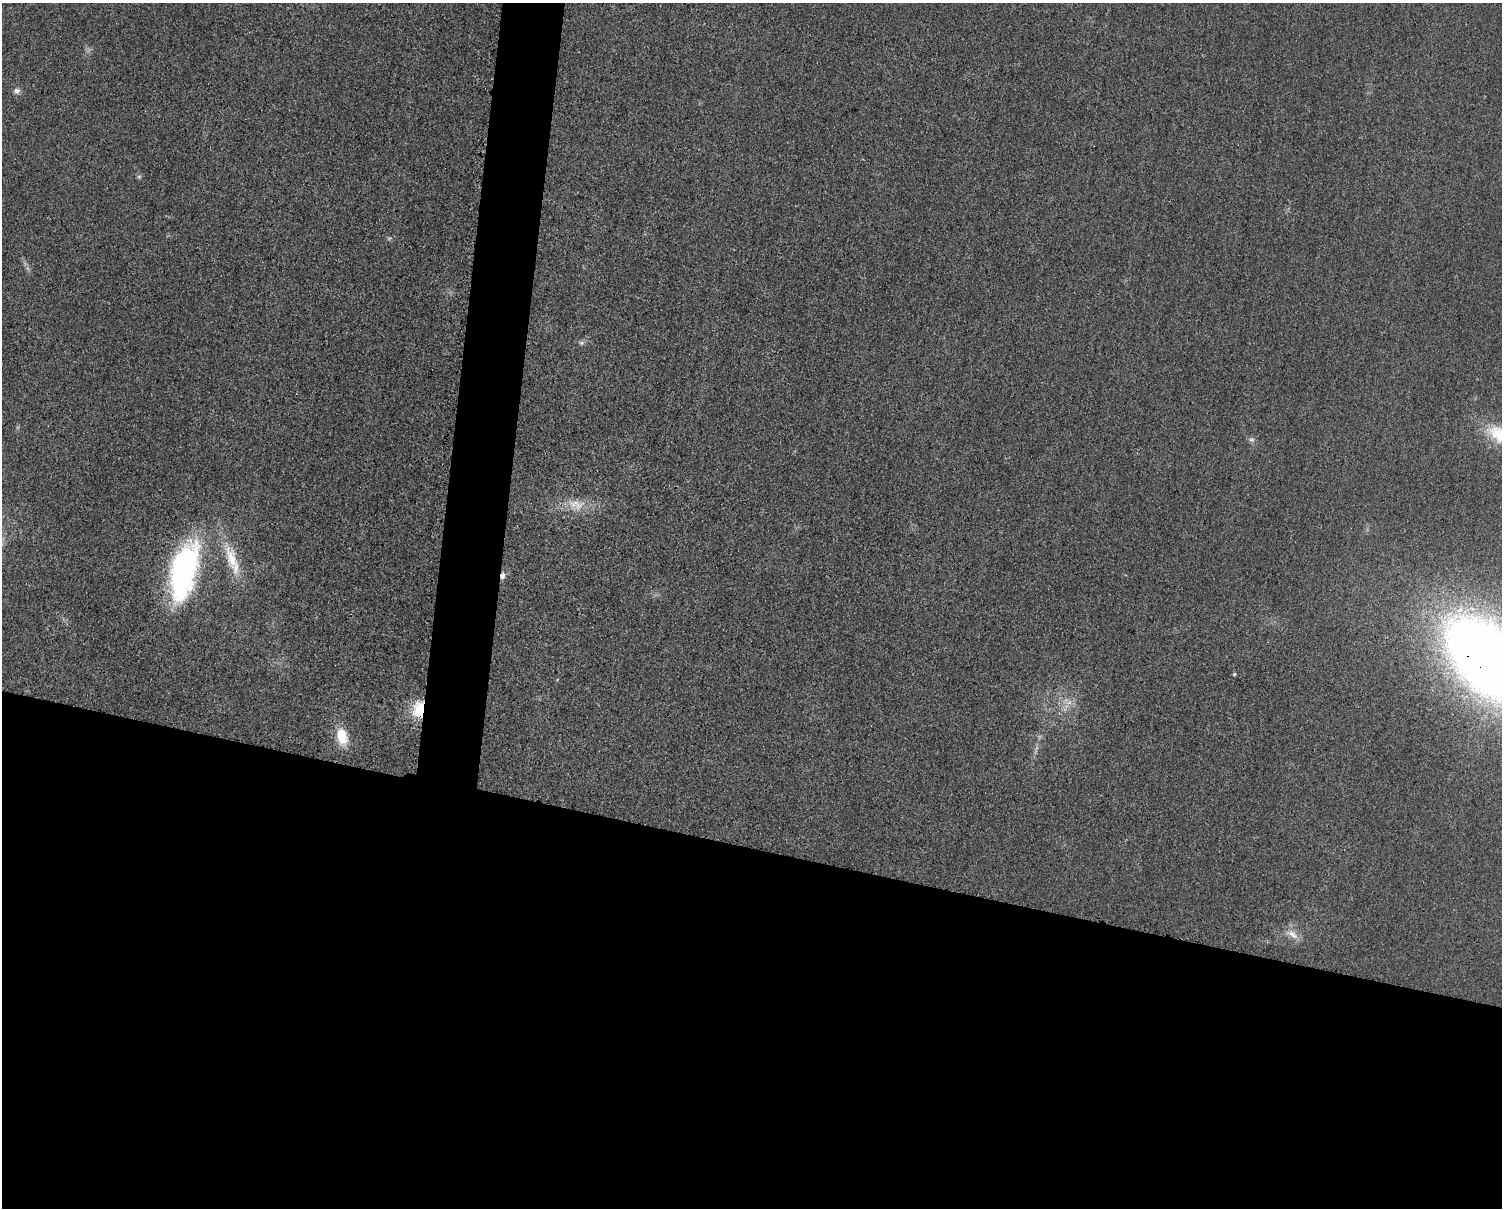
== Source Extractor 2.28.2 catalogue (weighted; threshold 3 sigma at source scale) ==
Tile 11 of 3 x 4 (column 2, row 4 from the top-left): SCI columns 1747-3246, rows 10-1215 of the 4862 x 4841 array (HDU 1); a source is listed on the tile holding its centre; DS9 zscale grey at full resolution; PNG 1504 x 1210 px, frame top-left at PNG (2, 3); no overlay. Shown black and unused: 33% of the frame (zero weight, under 3 of 4 exposures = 1% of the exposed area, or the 3 px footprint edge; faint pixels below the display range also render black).
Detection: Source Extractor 2.28.2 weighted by HDU 2 'WHT'; one run over the whole footprint, this tile lists its part. Background 0.029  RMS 0.0058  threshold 0.0262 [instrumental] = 3 sigma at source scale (4.5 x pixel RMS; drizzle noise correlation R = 1.50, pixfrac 1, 0.05/0.05 arcsec/px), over >= 5 px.
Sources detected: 13; all 13 listed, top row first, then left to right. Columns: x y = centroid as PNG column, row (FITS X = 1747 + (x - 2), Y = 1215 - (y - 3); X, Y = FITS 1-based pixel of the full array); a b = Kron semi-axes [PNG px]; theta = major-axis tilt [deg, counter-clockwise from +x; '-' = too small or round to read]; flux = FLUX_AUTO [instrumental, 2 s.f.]
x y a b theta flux
17 91 8 7 - 2.3
139 176 6 5 - 1
582 343 7 6 - 1.4
1252 439 8 7 - 1.7
576 505 27 15 -14 12
231 559 46 15 -72 19
184 571 60 24 77 130
502 576 10 6 78 2.5
1488 659 77 46 -47 830
1234 674 4 4 - 0.73
418 709 23 15 83 16
342 736 19 12 -74 14
1292 934 20 9 -31 5.8
Overlapping masked pixels (flux is a lower limit): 3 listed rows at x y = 502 576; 1488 659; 418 709
Isophote crosses this tile's border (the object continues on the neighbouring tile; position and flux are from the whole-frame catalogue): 1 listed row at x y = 1488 659